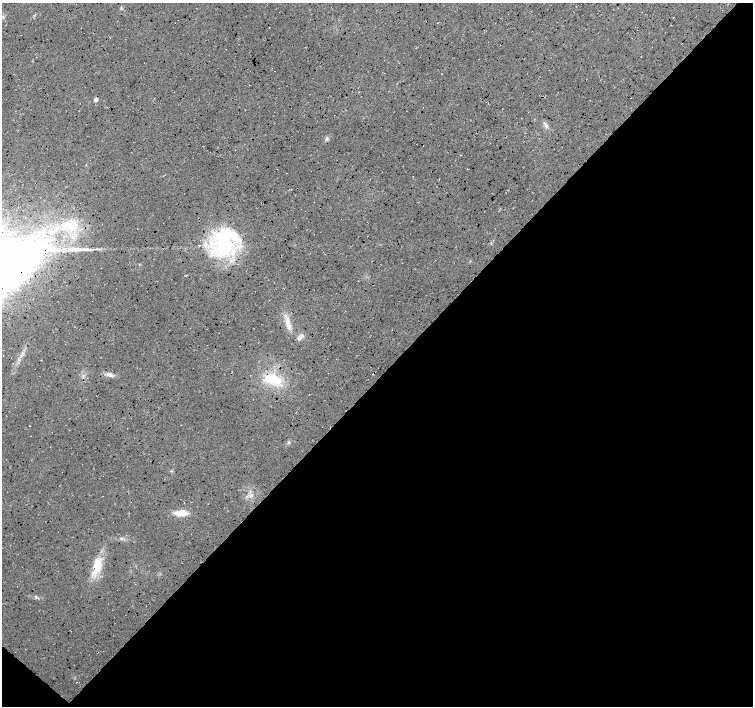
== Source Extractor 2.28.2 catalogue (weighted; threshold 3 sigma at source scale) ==
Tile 15 of 4 x 4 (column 3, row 4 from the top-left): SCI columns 3010-4511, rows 166-1572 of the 6019 x 6027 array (HDU 1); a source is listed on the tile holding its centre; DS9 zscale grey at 2 x 2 block average (1 PNG px = mean of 2 x 2 image px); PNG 755 x 708 px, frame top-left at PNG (2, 3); no overlay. Shown black and unused: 47% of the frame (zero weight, under 3 of 4 exposures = <1% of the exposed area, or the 3 px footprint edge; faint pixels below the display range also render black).
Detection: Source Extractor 2.28.2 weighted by HDU 2 'WHT'; one run over the whole footprint, this tile lists its part. Background 0.0167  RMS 0.0059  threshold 0.0266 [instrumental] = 3 sigma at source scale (4.5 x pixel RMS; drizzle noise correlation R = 1.50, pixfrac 1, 0.0396/0.0396 arcsec/px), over >= 5 px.
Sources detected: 20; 1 cosmic-ray / hot-pixel residue — not listed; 3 inside a brighter listed object's ellipse — not listed separately; the other 16 listed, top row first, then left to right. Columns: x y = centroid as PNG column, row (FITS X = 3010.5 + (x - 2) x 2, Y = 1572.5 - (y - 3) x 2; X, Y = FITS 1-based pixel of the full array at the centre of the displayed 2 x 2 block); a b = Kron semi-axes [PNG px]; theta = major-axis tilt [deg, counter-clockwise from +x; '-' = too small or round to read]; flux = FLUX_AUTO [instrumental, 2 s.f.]
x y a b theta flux
121 8 4 3 - 1.8
96 99 3 3 - 11
546 126 4 4 - 3.1
327 139 5 4 - 2.4
224 242 45 23 83 120
87 249 6 4 20 3.9
71 250 14 5 6 11
6 272 88 22 38 990
288 322 22 5 -76 14
300 337 9 5 39 6
109 374 7 5 11 4.8
272 379 24 12 -17 47
103 496 2 2 - 0.49
181 513 13 7 2 18
97 566 25 10 76 32
36 597 6 2 -65 1.7
Isophote crosses this tile's border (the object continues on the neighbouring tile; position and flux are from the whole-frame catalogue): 1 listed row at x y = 6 272
Diffuse or blended objects may show on this block-average render without a row.